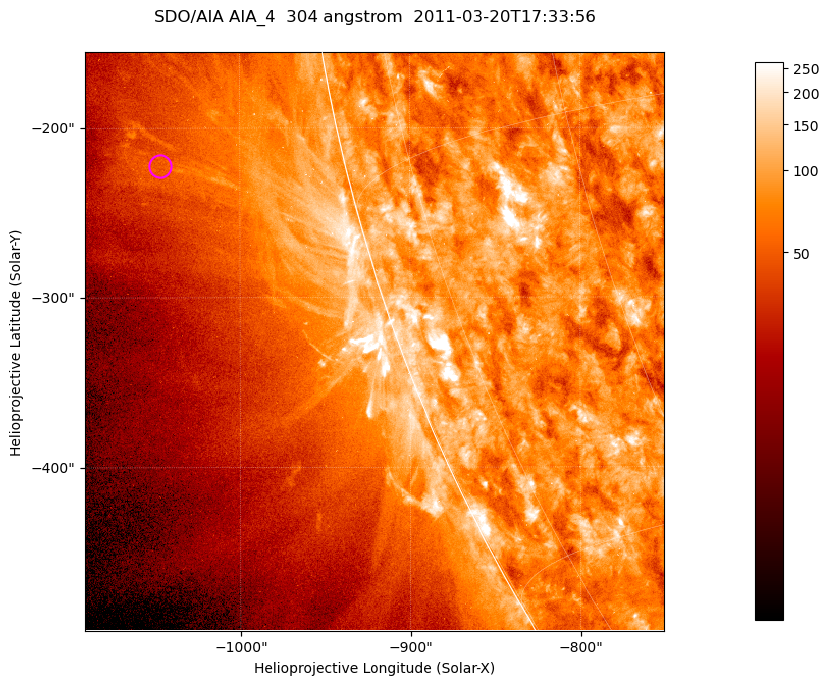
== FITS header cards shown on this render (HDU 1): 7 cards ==
TELESCOP= 'SDO/AIA '           / For AIA: SDO/AIA
INSTRUME= 'AIA_4   '           / For AIA: AIA_ATA1, AIA_ATA2, AIA_ATA3 or AIA_AT
WAVELNTH=                  304 / [angstrom] Wavelength
WAVEUNIT= 'angstrom'           / Wavelength unit: angstrom
DATE-OBS= '2011-03-20T17:33:56.123' / [ISO] Date when observation started; ISO 8
CTYPE1  = 'HPLN-TAN'           / CTYPE1; Typically HPLN
CTYPE2  = 'HPLT-TAN'           / CTYPE2; Typically HPLT

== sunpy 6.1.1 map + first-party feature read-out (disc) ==
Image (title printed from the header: SDO/AIA AIA_4  304 angstrom  2011-03-20T17:33:56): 568 x 568 px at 0.6 arcsec/px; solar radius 964 arcsec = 1606 px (partial field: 1.8% of the solar disc is inside the frame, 44% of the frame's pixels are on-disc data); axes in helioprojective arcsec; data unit not stated in the header (colour bar unlabelled)
Orientation: roll -0.132 deg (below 1 deg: not rotated)
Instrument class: DISC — disc imager (sunpy class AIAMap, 304 A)
Bright regions (active regions / flare kernels): reference = the on-disc median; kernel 5 px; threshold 5 sigma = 142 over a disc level ~79.2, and >= 1.15x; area >= 322 px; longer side >= 7 px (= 4.2 arcsec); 0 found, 0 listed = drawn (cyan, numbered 1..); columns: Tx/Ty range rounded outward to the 2 arcsec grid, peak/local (2 s.f.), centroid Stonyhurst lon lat
Off-limb structures (1.02-1.3 R_sun): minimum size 161 px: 4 found; the strongest spans PA ~100..105 deg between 1.07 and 1.15 R_sun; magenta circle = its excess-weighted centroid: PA ~100 deg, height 1.11 R_sun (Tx ~-1046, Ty ~-222 arcsec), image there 1.7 x the reference